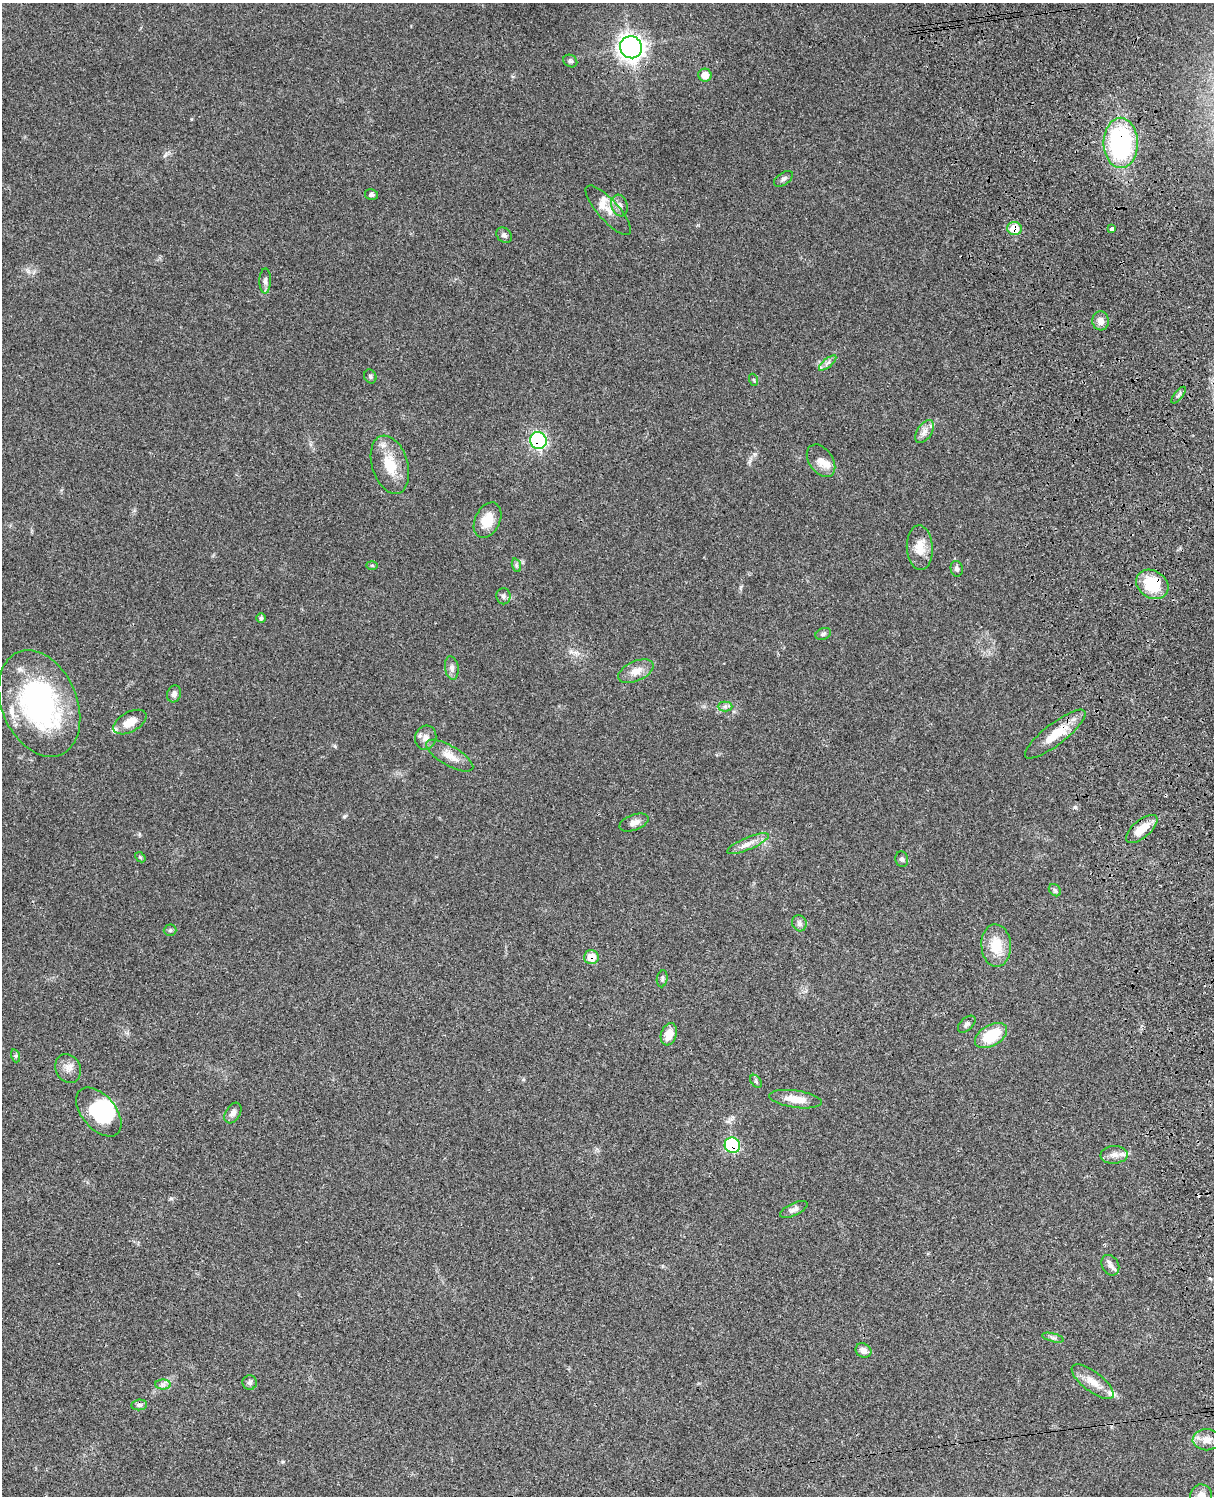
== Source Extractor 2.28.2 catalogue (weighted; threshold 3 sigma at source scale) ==
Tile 6 of 4 x 3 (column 2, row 2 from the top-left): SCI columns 1332-2543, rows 1773-3266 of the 5083 x 4923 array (HDU 1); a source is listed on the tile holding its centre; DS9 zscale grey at full resolution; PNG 1216 x 1498 px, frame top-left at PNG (2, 3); each listed source drawn as its Kron ellipse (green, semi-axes under 4 px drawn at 4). Shown black and unused: <1% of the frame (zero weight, under 3 of 4 exposures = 6% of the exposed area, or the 3 px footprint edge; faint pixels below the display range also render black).
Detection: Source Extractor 2.28.2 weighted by HDU 2 'WHT'; one run over the whole footprint, this tile lists its part. Background 0.0952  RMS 0.0063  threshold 0.0283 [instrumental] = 3 sigma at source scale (4.5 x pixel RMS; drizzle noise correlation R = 1.50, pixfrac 1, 0.05/0.05 arcsec/px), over >= 5 px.
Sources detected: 80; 1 inside a brighter object's white glare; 1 cosmic-ray / hot-pixel residue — neither listed nor drawn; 7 inside a brighter listed object's ellipse — not listed separately; the other 71 listed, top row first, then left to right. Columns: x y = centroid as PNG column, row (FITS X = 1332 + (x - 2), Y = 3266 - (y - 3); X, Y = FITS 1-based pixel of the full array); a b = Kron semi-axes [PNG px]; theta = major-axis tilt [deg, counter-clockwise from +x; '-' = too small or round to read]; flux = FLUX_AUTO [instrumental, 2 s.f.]
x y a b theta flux
631 47 11 11 - 370
570 61 7 6 - 1.4
705 75 7 6 - 7.2
1121 143 25 17 -89 86
783 179 11 6 35 1.8
371 195 6 5 - 1.4
619 206 11 8 -72 2.9
608 210 32 10 -48 7.6
1014 228 7 6 - 13
1112 229 4 3 - 3
504 235 9 7 -42 1.8
265 281 12 5 89 2.2
1101 321 9 8 - 4.1
828 363 11 3 40 1.7
370 376 7 5 -62 1.2
754 380 6 4 -71 0.69
1179 395 10 4 51 1.4
924 432 13 7 57 3.6
538 441 8 8 - 91
821 461 18 11 -54 5.8
390 465 30 18 -73 18
488 520 19 12 63 12
920 548 22 13 -87 9.7
372 565 6 4 -2 0.74
516 565 7 4 -72 1.1
957 569 8 6 -77 2
1152 584 17 13 -32 25
503 596 8 7 - 1.8
261 618 5 5 - 1
823 634 8 5 21 1.4
452 668 12 6 -80 2.7
636 671 19 10 24 6.5
174 694 8 6 71 2.4
39 703 55 37 -67 120
725 707 7 5 0 1.5
130 722 18 10 29 7.7
1055 734 37 10 38 15
426 738 12 10 73 4.4
450 756 27 9 -30 7.9
634 823 15 7 20 3.6
1142 829 19 8 40 10
748 844 22 6 23 5.3
140 857 6 4 -42 0.84
902 859 8 6 -76 1.6
1055 890 7 5 -44 1.3
799 923 8 7 - 2.4
170 930 6 6 - 1.1
996 945 21 15 -86 15
591 957 7 7 - 9.6
662 979 8 5 80 1.4
967 1024 10 6 43 1.7
669 1034 11 7 73 7.8
991 1035 17 10 29 24
16 1056 6 4 -72 0.97
68 1068 15 12 -61 4.8
756 1081 7 5 -54 1.1
795 1099 26 8 -8 9.4
99 1112 29 17 -49 29
233 1113 11 7 58 3
732 1145 8 7 - 49
1114 1155 14 9 3 4.4
794 1209 15 6 25 2.6
1110 1265 11 8 -60 2.9
1053 1338 11 3 -15 1.5
863 1351 8 6 -33 3.5
1093 1382 25 10 -38 8.2
250 1383 7 7 - 1.7
163 1385 8 5 0 1.8
139 1405 8 5 7 1.5
1207 1440 14 10 -1 5.8
1201 1496 11 11 - 5.4
Overlapping masked pixels (flux is a lower limit): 7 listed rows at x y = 1121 143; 1014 228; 538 441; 1152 584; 1055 734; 591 957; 732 1145
Isophote crosses this tile's border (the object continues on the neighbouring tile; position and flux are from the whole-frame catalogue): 1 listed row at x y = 1201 1496
Unlisted compact peaks at least as high as the median listed source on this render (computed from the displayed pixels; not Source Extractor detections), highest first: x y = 344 816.